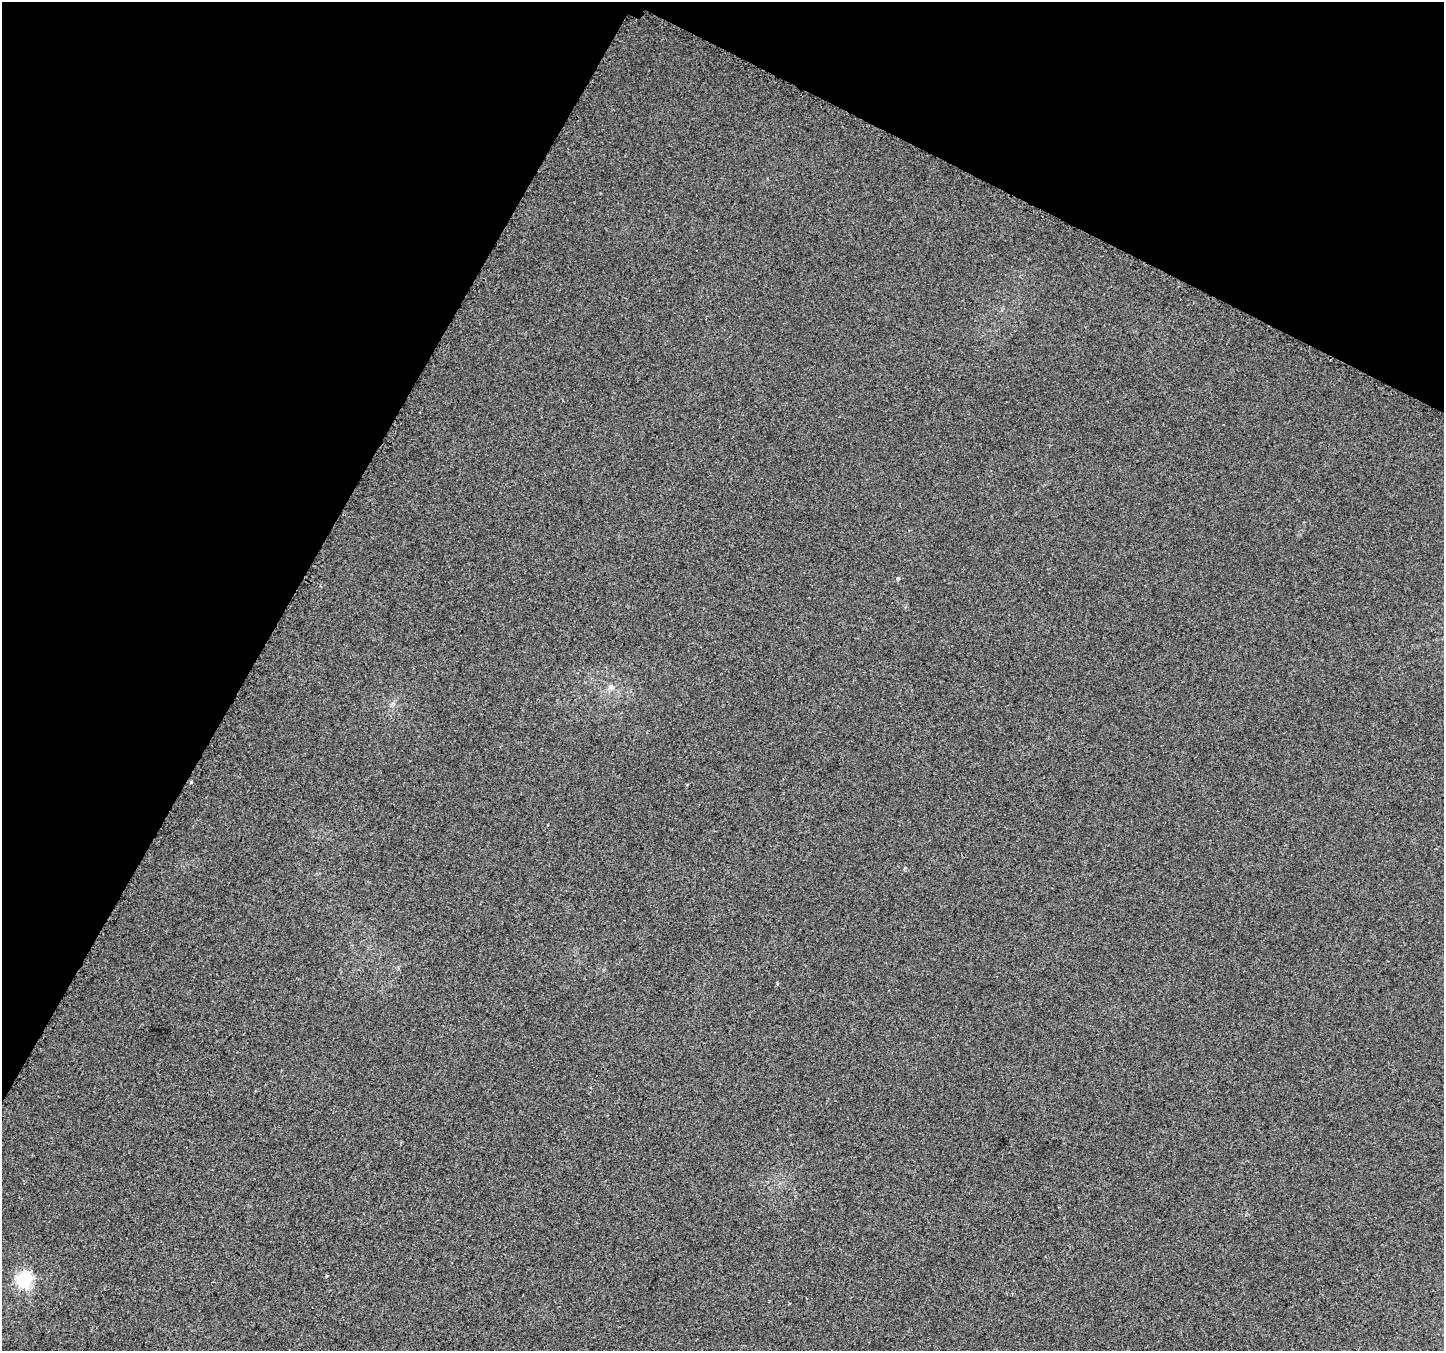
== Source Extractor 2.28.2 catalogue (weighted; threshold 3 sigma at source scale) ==
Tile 2 of 4 x 4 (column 2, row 1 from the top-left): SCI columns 1469-2910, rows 4329-5677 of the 5805 x 5898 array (HDU 1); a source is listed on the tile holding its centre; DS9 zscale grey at full resolution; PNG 1446 x 1353 px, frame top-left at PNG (2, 2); no overlay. Shown black and unused: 27% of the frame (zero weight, under 2 of 3 exposures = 2% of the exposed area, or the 3 px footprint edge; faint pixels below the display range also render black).
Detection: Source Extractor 2.28.2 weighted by HDU 2 'WHT'; one run over the whole footprint, this tile lists its part. Background 0.0116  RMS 0.0068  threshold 0.0304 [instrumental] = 3 sigma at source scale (4.5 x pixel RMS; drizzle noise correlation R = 1.50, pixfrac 1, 0.0396/0.0396 arcsec/px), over >= 5 px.
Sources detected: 5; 1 cosmic-ray / hot-pixel residue — not listed; the other 4 listed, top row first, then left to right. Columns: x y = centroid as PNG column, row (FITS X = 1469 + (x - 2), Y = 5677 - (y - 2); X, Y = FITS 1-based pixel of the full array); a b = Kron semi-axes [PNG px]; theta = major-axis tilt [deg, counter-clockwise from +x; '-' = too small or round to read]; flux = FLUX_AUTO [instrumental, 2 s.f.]
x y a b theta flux
898 579 4 4 - 1.1
610 687 8 7 - 2.5
191 782 3 3 - 2.8
25 1280 6 6 - 170